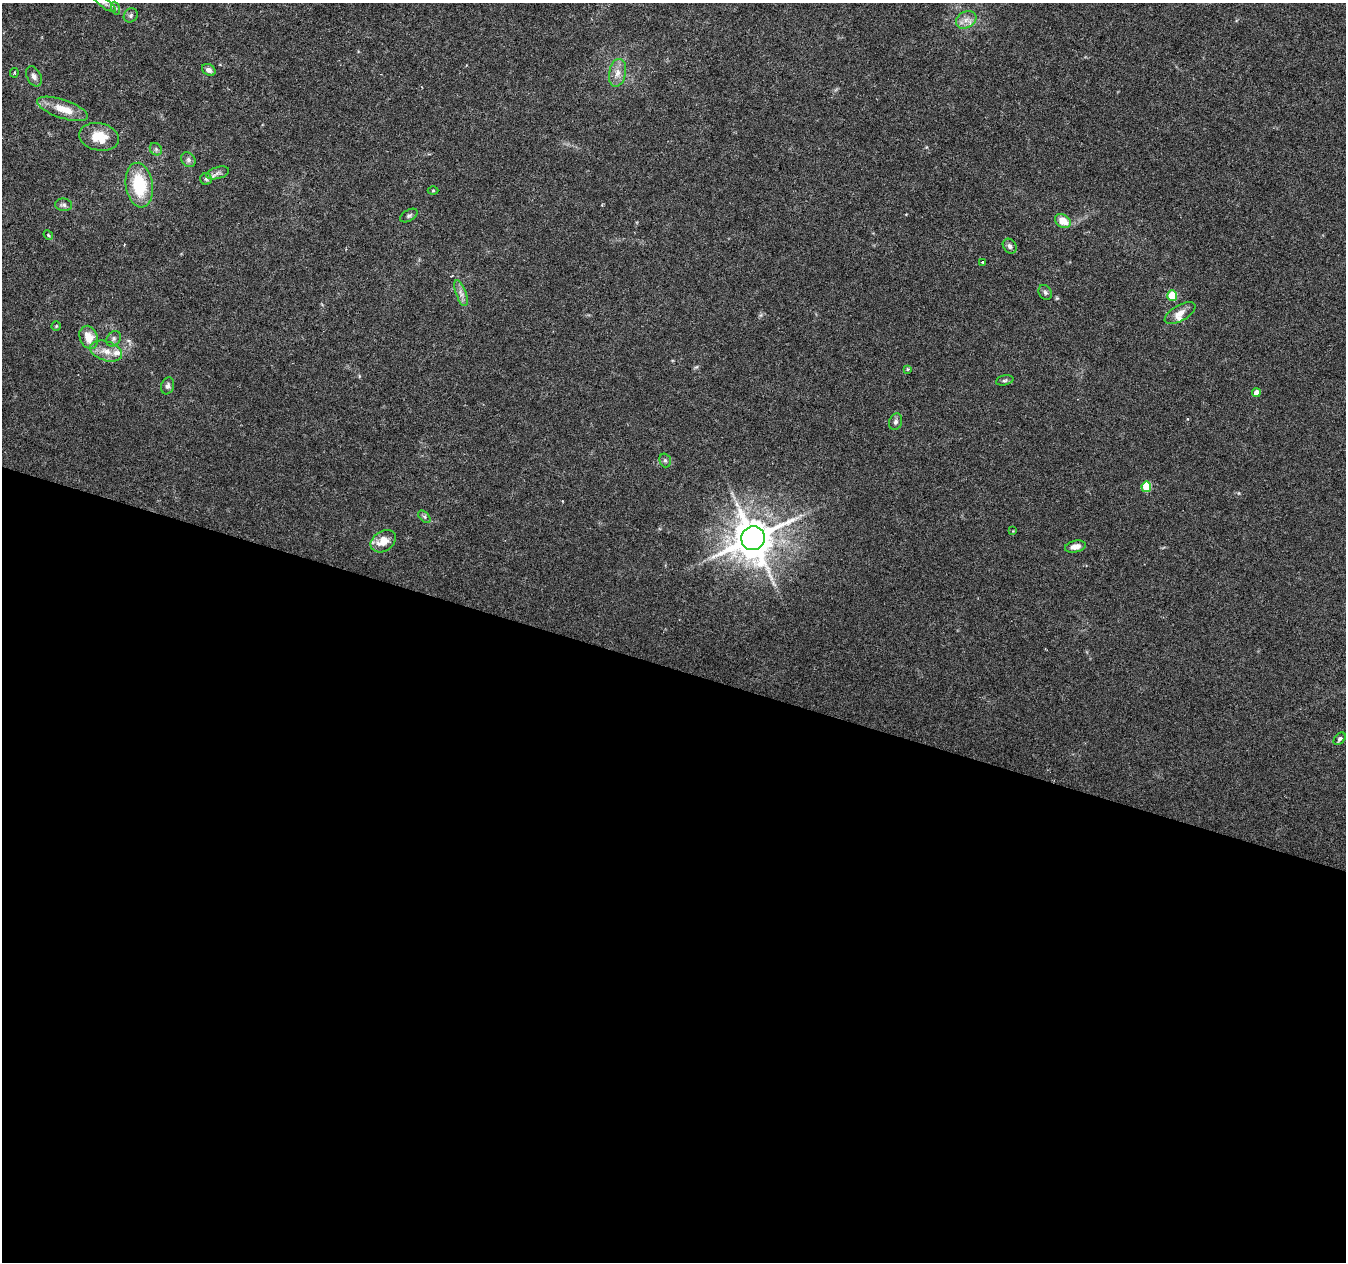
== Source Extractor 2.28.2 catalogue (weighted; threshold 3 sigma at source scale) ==
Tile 14 of 4 x 4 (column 2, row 4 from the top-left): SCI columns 1345-2688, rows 217-1476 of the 5387 x 5538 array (HDU 1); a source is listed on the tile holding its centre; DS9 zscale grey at full resolution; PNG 1348 x 1264 px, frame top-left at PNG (2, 3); each listed source drawn as its Kron ellipse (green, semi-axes under 4 px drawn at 4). Shown black and unused: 47% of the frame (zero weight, under 3 of 6 exposures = <1% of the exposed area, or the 3 px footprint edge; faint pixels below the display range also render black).
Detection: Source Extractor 2.28.2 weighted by HDU 2 'WHT'; one run over the whole footprint, this tile lists its part. Background 0.0182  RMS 0.0016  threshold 0.00672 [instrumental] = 3 sigma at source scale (4.09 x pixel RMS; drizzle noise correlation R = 1.36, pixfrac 0.8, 0.0396/0.0396 arcsec/px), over >= 5 px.
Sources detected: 45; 2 inside a brighter listed object's ellipse — not listed separately; the other 43 listed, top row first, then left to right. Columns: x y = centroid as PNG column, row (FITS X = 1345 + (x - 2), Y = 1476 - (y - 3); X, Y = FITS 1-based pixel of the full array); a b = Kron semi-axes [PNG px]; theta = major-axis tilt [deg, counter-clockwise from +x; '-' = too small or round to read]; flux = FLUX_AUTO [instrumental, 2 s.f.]
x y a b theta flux
105 3 13 4 -36 0.52
115 8 6 4 -71 0.27
131 15 7 6 - 0.39
966 20 11 8 29 1
209 70 7 5 -30 0.66
14 73 5 3 - 0.17
617 73 14 8 78 1.3
34 76 11 7 -62 0.66
63 109 26 9 -19 3.2
99 137 20 13 -12 3.4
156 149 7 5 -45 0.33
188 160 8 6 -48 0.45
218 173 12 6 16 0.61
206 179 6 6 - 0.31
139 185 22 13 -81 7.3
433 191 5 3 - 0.15
64 205 8 6 -6 0.43
409 215 9 5 32 0.34
1063 221 8 6 -30 2.2
48 235 5 4 - 0.17
1010 246 8 6 -51 0.5
982 262 3 2 - 0.13
1045 292 8 6 -57 0.37
461 293 14 5 -70 0.77
1172 295 5 5 - 4.6
1180 313 17 8 31 1.3
56 326 4 4 - 0.16
89 337 12 9 -69 2.3
114 339 8 6 54 0.43
106 351 16 9 -18 1.7
908 369 4 4 - 0.16
1005 380 9 5 13 0.32
168 386 8 6 71 0.51
1256 393 4 4 - 1.4
896 422 8 6 69 0.45
665 460 7 5 -73 0.36
1146 487 5 5 - 5
424 517 7 4 -45 0.32
1013 531 3 3 - 0.1
753 538 12 11 - 530
383 541 13 10 34 2.4
1075 547 10 6 11 1
1340 739 7 5 47 0.36
Isophote crosses this tile's border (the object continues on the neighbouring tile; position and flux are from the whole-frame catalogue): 1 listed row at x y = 105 3